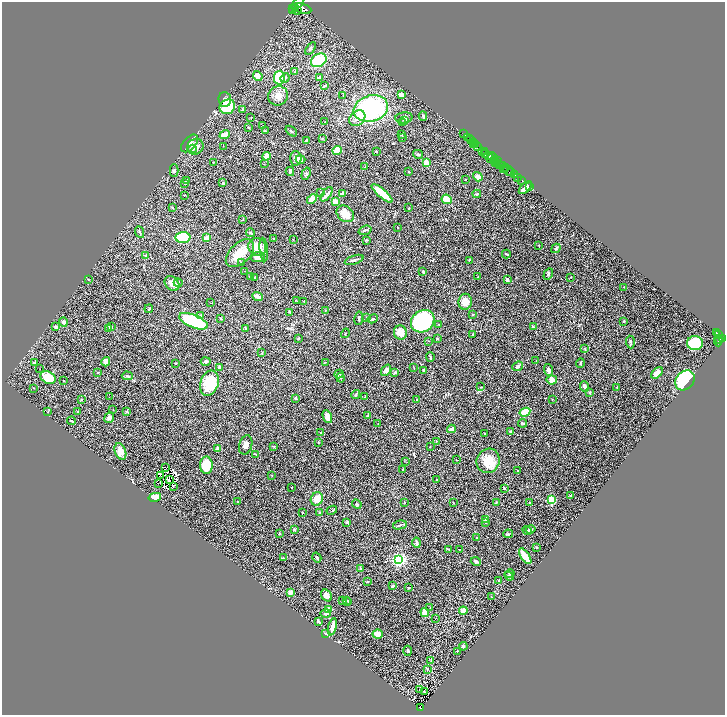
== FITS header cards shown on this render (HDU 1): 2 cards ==
NAXIS1  =                 1446
NAXIS2  =                 1425

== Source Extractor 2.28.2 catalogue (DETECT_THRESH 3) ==
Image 1446 x 1425 px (HDU 1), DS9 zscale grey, zoomed out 1/2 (1 PNG px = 2 x 2 image px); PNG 727 x 717 px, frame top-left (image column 2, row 1425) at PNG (2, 2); each listed source drawn as its Kron ellipse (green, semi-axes under 4 px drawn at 4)
Background 1.01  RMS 0.025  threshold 0.0747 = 3 sigma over >= 5 px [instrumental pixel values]
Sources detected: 356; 47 cannot appear on this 1/2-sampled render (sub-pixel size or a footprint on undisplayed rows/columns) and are neither listed nor drawn; the other 309 listed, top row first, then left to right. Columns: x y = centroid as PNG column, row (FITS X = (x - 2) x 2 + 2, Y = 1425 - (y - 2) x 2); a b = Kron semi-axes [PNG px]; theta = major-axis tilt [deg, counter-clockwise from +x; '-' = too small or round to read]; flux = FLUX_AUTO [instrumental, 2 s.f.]
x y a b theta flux
297 4 11 3 53 9000
292 9 2 2 - 1600
296 9 3 2 - 2800
303 9 9 4 -22 21000
297 11 3 2 - 2000
310 48 7 3 56 8.8
319 60 8 6 30 200
295 72 3 3 - 3.3
258 76 5 4 - 30
279 78 7 5 80 190
285 78 5 4 - 8.9
319 78 4 2 - 22
325 86 4 2 - 8.2
343 95 3 2 - 1.9
401 95 4 3 - 24
278 96 10 9 - 33
225 100 7 6 - 16
227 107 8 7 - 180
242 109 4 3 - 3.8
371 109 17 13 17 660
423 116 4 2 - 7.9
251 118 3 2 - 2
357 118 9 7 40 34
404 118 8 5 6 22
405 121 3 2 - 7.7
325 122 4 3 - 3.5
403 123 3 2 - 2.8
263 126 2 2 - 1.7
248 128 3 3 - 4.4
266 131 3 2 - 3.5
291 131 6 3 -39 8.4
463 134 2 1 - 35
225 135 5 3 - 50
402 135 3 2 - 2.6
402 137 2 2 - 1.9
467 137 2 1 - 110
322 138 3 2 - 3.4
306 140 4 2 - 4.6
471 140 5 3 - 100
473 142 2 1 - 640
190 143 10 6 46 21
473 145 2 1 - 96
475 145 2 1 - 1000
223 146 2 1 - 1.2
478 146 3 2 - 800
195 147 8 7 - 44
192 149 4 3 - 8.1
337 150 5 3 - 80
376 151 2 2 - 2.4
483 151 3 2 - 830
485 152 2 1 - 200
418 154 5 3 - 7.9
486 154 3 2 - 1000
489 155 3 2 - 1400
267 156 4 4 - 44
492 157 5 2 - 570
296 158 7 5 -87 24
490 159 3 2 - 540
300 160 5 4 - 13
495 161 3 2 - 880
497 161 2 1 - 330
213 162 2 2 - 2.7
496 162 3 2 - 960
426 163 2 2 - 120
264 164 2 2 - 2
499 165 2 1 - 440
502 166 3 2 - 1300
365 167 3 2 - 4.1
506 167 3 1 - 76
503 169 2 1 - 350
508 170 6 2 -58 250
174 171 6 3 -90 6.2
290 171 4 3 - 6.7
409 172 2 2 - 3.8
511 172 3 2 - 170
306 174 6 3 71 8.1
515 175 2 2 - 1400
478 177 5 4 - 31
518 177 2 2 - 250
465 179 2 1 - 2.8
522 180 2 1 - 69
187 181 3 3 - 15
223 183 2 2 - 9.4
184 184 2 2 - 2.2
530 186 3 1 - 17
525 188 8 3 42 32
321 192 3 2 - 2.6
342 193 3 2 - 9.9
382 193 13 4 -41 130
327 194 8 4 54 12
477 194 4 3 - 6
184 195 2 1 - 2.2
312 199 5 4 - 31
447 199 5 4 - 67
335 202 4 3 - 23
173 208 3 2 - 4.1
409 208 3 2 - 2.2
345 214 9 7 -38 65
243 220 3 2 - 1.9
397 227 3 1 - 2.1
365 230 7 2 19 6.5
140 232 6 3 -65 6.2
251 233 4 3 - 10
183 238 7 5 2 220
206 238 4 2 - 70
274 238 3 3 - 5
293 240 2 2 - 1.5
366 240 3 3 - 3.1
539 245 3 2 - 2.5
257 247 9 8 - 83
556 248 5 3 - 4.6
264 250 12 3 -84 9.8
240 253 17 10 43 88
506 254 4 2 - 5.4
146 256 3 2 - 5.7
258 257 7 5 6 36
354 260 9 2 18 9.8
469 260 3 2 - 2.8
241 262 3 3 - 3.9
245 271 2 1 - 1.8
423 272 3 2 - 8.6
548 274 6 3 59 7.3
250 277 2 2 - 2
478 277 2 1 - 1.6
570 277 2 2 - 2.2
254 278 3 2 - 10
88 279 3 2 - 2.2
507 280 3 3 - 12
172 283 8 6 -46 29
178 283 4 3 - 5.9
624 287 2 2 - 1.4
257 297 5 3 - 31
296 301 4 1 - 1.8
304 301 2 1 - 2.5
465 302 8 6 81 54
210 303 2 2 - 1.5
149 309 4 2 - 8.3
325 310 2 2 - 4.1
290 312 4 2 - 5.7
473 315 3 3 - 4.3
200 316 4 2 - 3.5
367 317 3 3 - 4.3
221 318 3 3 - 5.1
359 318 7 2 81 6.4
373 319 5 3 - 8.1
194 321 15 6 -23 380
423 321 12 10 36 640
624 321 3 2 - 2.7
63 322 5 4 - 13
438 324 2 2 - 3.8
56 327 4 3 - 9.2
112 327 3 3 - 4.4
533 327 2 2 - 5.4
246 328 2 2 - 6.3
109 329 4 3 - 5
345 333 5 2 - 2.8
400 333 7 6 - 52
717 333 3 2 - 350
473 334 3 2 - 2.6
719 335 2 2 - 430
298 338 3 3 - 3.1
722 338 2 2 - 1200
437 339 3 2 - 3.7
720 339 2 1 - 320
429 341 2 2 - 1.8
718 341 5 3 - 960
630 342 6 3 -86 7.2
695 343 8 7 - 200
585 349 3 2 - 2.2
262 353 3 2 - 2.5
430 357 4 2 - 4
206 361 5 4 - 8.2
536 361 3 2 - 2.5
106 362 5 4 - 39
325 362 2 2 - 1.6
34 363 4 3 - 7.1
175 363 3 2 - 3.6
580 363 4 2 - 5.3
517 366 5 3 - 11
219 367 4 3 - 11
414 368 3 2 - 1.9
40 369 2 1 - 4.1
386 370 6 3 52 23
424 370 4 3 - 7.5
549 370 6 4 -70 16
395 372 4 3 - 10
98 373 3 2 - 3.2
657 373 7 4 43 44
339 374 4 3 - 4.3
127 376 5 3 - 7
48 378 8 6 -30 100
341 378 5 2 - 4.2
552 380 5 4 - 31
685 380 11 8 48 310
64 381 2 2 - 3.2
209 383 13 9 71 170
481 387 3 2 - 2.4
585 387 5 3 - 19
34 388 2 1 - 3.4
617 388 2 2 - 4.9
590 392 3 3 - 4.3
356 395 4 2 - 5.9
109 397 2 2 - 1.2
365 397 3 2 - 5.1
296 398 4 3 - 5.1
81 399 3 2 - 2.4
417 400 2 1 - 1.5
552 400 3 2 - 1.6
113 410 3 2 - 1.6
48 411 3 2 - 2.5
77 411 2 1 - 2.8
127 412 3 3 - 5.2
525 412 5 4 - 74
368 416 4 3 - 4
109 417 5 5 - 16
327 417 7 3 -69 55
71 421 4 2 - 5.5
378 423 2 1 - 1.3
523 423 4 2 - 5.7
451 429 4 3 - 19
510 432 3 2 - 3.2
321 433 3 2 - 2.9
485 434 3 2 - 2.3
436 441 3 2 - 3.6
318 442 3 2 - 2
246 445 10 6 75 25
274 446 4 2 - 3.4
430 447 2 2 - 1.6
218 449 3 2 - 30
120 451 8 5 -70 43
255 454 4 2 - 4.9
456 460 2 1 - 2
406 461 2 2 - 1.2
488 461 12 11 - 89
206 465 8 6 -90 140
165 467 2 1 - 0.95
403 470 3 2 - 3
518 470 3 2 - 2.5
160 476 2 1 - 0.7
272 476 3 2 - 2.5
169 479 2 1 - 0.65
436 480 2 1 - 2.4
158 483 2 1 - 1.9
173 486 2 1 - 4.1
291 487 2 1 - 2.2
504 488 3 3 - 3.3
571 495 3 3 - 4.8
155 497 6 3 14 54
317 499 7 6 - 56
551 500 3 3 - 430
238 502 2 2 - 15
405 502 3 2 - 4.5
496 502 3 3 - 2.8
453 503 2 2 - 2.1
530 503 3 2 - 2.3
357 504 5 3 - 6
332 510 5 2 - 4.6
319 512 3 3 - 3.6
303 513 2 2 - 2.4
486 519 3 3 - 13
347 522 3 3 - 6.9
486 523 3 2 - 3
400 525 7 3 14 7.5
294 529 3 2 - 8.6
530 529 5 3 - 15
527 530 5 3 - 6
280 533 3 2 - 4.9
508 534 5 3 - 6.6
476 537 3 2 - 3.3
416 543 5 2 - 18
536 547 3 2 - 2.9
448 549 4 2 - 3.9
459 550 3 2 - 1.6
525 556 9 3 -56 100
317 557 5 2 - 6.5
284 558 4 2 - 2.8
398 560 3 3 - 1300
476 562 5 4 - 7.5
360 568 3 2 - 4.6
510 573 5 4 - 6.4
509 576 5 3 - 5
498 581 2 2 - 3.2
367 582 3 3 - 4.3
393 586 4 3 - 9.4
409 588 2 2 - 4.5
290 592 4 3 - 17
326 595 6 5 - 24
491 597 3 2 - 2
343 600 3 3 - 10
346 600 2 2 - 2
348 601 3 2 - 2.2
430 607 2 1 - 1.5
328 610 2 2 - 100
463 611 4 3 - 23
425 612 4 4 - 39
326 613 5 3 - 10
435 618 2 1 - 43
318 621 3 2 - 6.5
332 627 9 3 77 39
326 634 2 2 - 19
378 634 5 4 - 41
463 646 4 3 - 8.8
408 651 5 3 - 7.3
457 651 3 2 - 2
431 661 3 2 - 2.3
427 669 3 2 - 2.6
419 690 3 1 - 1.4
424 692 2 2 - 3.1
420 708 3 2 - 73
At the frame edge (FLAGS 8, measured only in part): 1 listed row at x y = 297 4
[47 sub-pixel or undisplayed-footprint detections neither listed nor drawn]